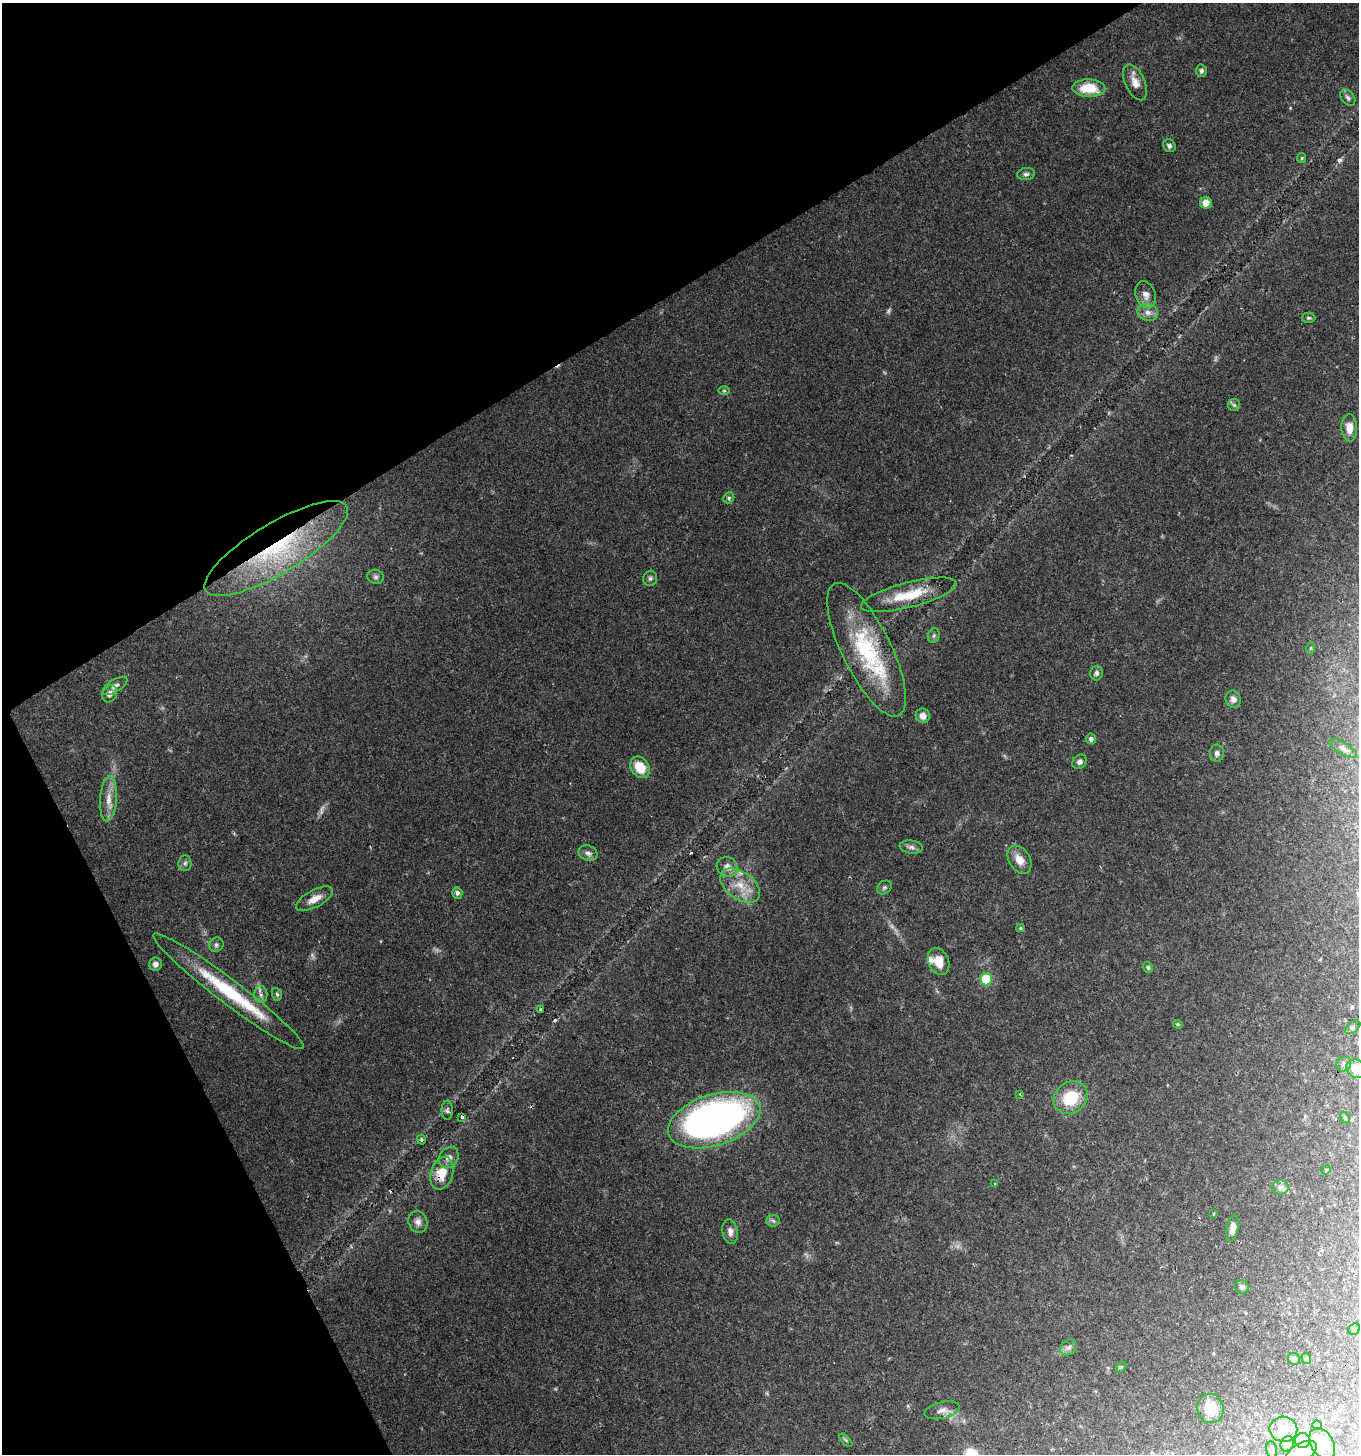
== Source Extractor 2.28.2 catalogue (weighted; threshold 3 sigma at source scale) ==
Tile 5 of 4 x 4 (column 1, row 2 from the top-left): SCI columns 168-1524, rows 2905-4356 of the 5702 x 5811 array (HDU 1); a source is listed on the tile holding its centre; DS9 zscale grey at full resolution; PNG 1361 x 1456 px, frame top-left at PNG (2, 3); each listed source drawn as its Kron ellipse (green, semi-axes under 4 px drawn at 4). Shown black and unused: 28% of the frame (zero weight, under 2 of 3 exposures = <1% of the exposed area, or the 3 px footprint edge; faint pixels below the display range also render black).
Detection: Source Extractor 2.28.2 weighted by HDU 2 'WHT'; one run over the whole footprint, this tile lists its part. Background 0.068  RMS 0.0055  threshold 0.0245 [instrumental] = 3 sigma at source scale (4.5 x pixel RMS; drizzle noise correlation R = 1.50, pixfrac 1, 0.0396/0.0396 arcsec/px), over >= 5 px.
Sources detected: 104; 4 too faint to see at this stretch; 1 inside a brighter object's white glare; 5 cosmic-ray / hot-pixel residue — neither listed nor drawn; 5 inside a brighter listed object's ellipse — not listed separately; the other 89 listed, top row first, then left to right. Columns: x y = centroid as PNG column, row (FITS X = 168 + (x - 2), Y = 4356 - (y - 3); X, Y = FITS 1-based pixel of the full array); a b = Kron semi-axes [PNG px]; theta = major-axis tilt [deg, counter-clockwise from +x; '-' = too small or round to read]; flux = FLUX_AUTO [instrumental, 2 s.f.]
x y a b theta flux
1201 71 6 5 - 1.4
1135 82 19 10 -66 5.4
1089 88 16 9 -1 15
1348 98 9 6 -51 1.5
1169 146 7 6 - 1.5
1302 158 5 4 - 0.75
1026 174 9 6 6 1.5
1206 203 6 6 - 5.2
1146 295 13 10 -70 3.8
1148 312 10 8 -15 3
1308 318 7 5 -2 0.98
724 391 6 4 0 0.76
1234 405 6 6 - 1.1
1349 428 13 8 -88 6.1
729 498 6 5 - 0.91
276 549 82 25 31 75
376 577 8 7 - 1.6
650 578 8 7 - 1.4
909 595 49 12 14 19
934 636 7 5 70 1.2
1311 648 6 3 71 0.61
866 650 73 24 -64 56
1096 673 7 6 - 1.5
115 686 14 6 32 2.3
110 694 9 7 60 2.8
1233 699 9 7 -69 2.5
923 716 7 7 - 3.7
1091 739 5 5 - 1.9
1343 748 16 5 -30 2.2
1217 753 8 7 - 1.8
1079 762 8 6 42 1.8
640 767 11 9 -56 12
108 799 22 8 86 6.4
911 847 11 6 -6 2.1
588 853 10 7 -23 2.2
1019 860 15 10 -59 6.1
185 863 8 6 85 1.5
727 867 11 10 - 4.1
740 885 22 13 -36 12
884 887 8 6 36 1.2
457 893 6 5 - 1.7
315 899 20 8 28 5.5
1021 928 4 4 - 0.75
216 945 7 6 - 1.4
939 961 14 10 -67 8
155 964 6 6 - 2.5
1148 967 5 5 - 1
986 979 6 5 - 26
229 991 94 12 -37 42
261 994 8 6 -88 2.1
277 994 6 5 - 0.96
540 1009 3 3 - 0.5
1178 1024 5 4 - 0.64
1352 1027 9 5 36 1.1
1344 1064 8 7 - 1.7
1356 1069 10 8 -33 7.6
1020 1094 4 4 - 0.51
1071 1098 18 15 38 20
447 1110 10 5 90 1.4
462 1117 3 3 - 1
1345 1118 6 4 -64 0.72
714 1120 48 25 18 270
421 1140 5 3 - 0.73
449 1158 11 9 54 3.3
1326 1170 5 4 - 0.65
442 1173 17 11 73 11
995 1184 3 2 - 0.62
1280 1187 8 7 - 2.2
1214 1213 3 3 - 0.99
773 1221 6 6 - 1.2
418 1222 11 9 -70 3
1233 1228 13 5 79 3.9
730 1232 12 8 -81 3.1
1242 1287 7 6 - 1.7
1354 1329 6 5 - 0.85
1069 1347 9 7 35 2
1306 1358 6 4 -74 0.84
1294 1359 6 5 - 1.7
1121 1367 6 4 45 0.61
1210 1409 14 13 - 10
942 1410 18 8 13 3.4
1317 1425 5 4 - 0.73
1283 1429 14 12 -10 7.7
846 1440 8 3 -45 0.78
1303 1441 7 7 - 2.3
1287 1444 8 6 65 1.7
1322 1444 17 11 -58 8.2
1272 1450 8 5 -80 1.5
1301 1452 17 9 31 6.1
Overlapping masked pixels (flux is a lower limit): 2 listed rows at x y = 276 549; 866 650
Isophote crosses this tile's border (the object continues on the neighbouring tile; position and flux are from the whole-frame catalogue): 2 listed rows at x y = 1356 1069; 1301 1452